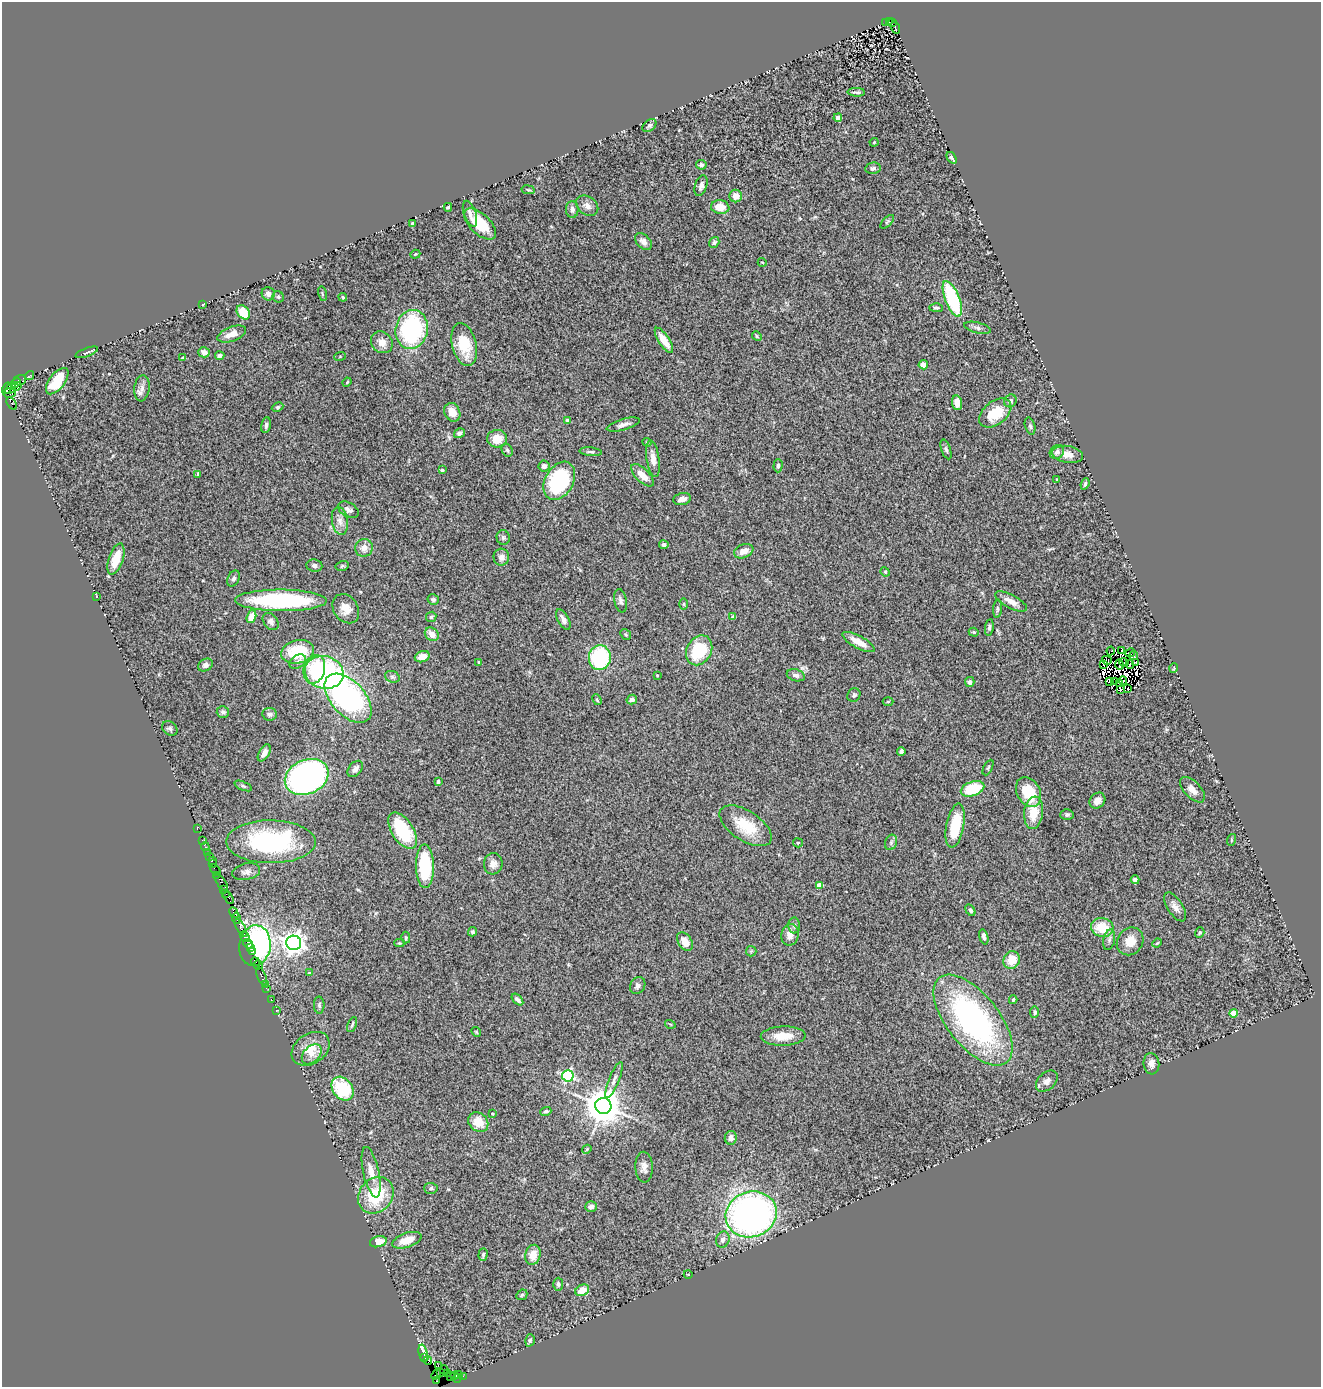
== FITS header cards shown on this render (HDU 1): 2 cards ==
NAXIS1  =                 1319
NAXIS2  =                 1385

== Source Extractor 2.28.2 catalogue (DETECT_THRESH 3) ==
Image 1319 x 1385 px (HDU 1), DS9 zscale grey, 1 PNG px = 1 image px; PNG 1323 x 1389 px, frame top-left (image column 1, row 1385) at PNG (2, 2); each listed source drawn as its Kron ellipse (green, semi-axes under 4 px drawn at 4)
Background 1.78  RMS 0.11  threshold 0.332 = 3 sigma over >= 5 px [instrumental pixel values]
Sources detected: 292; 14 with non-positive FLUX_AUTO (blend fragments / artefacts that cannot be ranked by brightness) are neither listed nor drawn; the other 278 listed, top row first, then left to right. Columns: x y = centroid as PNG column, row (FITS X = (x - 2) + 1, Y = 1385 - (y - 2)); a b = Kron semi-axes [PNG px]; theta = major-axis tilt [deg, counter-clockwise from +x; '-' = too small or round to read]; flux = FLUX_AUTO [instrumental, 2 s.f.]
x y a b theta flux
886 22 4 2 - 160
889 22 4 2 - 220
892 23 4 2 - 430
896 28 6 2 -72 320
856 92 9 3 -1 15
838 118 4 4 - 34
649 125 8 5 39 16
874 142 4 4 - 7.3
952 158 6 3 -54 16
701 165 5 5 - 20
873 168 8 5 9 17
701 186 10 6 72 30
528 190 7 3 -8 9.3
736 196 6 6 - 67
587 206 12 9 -36 47
448 207 4 3 - 12
720 207 9 7 -7 96
572 209 8 6 -89 31
470 214 13 6 -71 36
887 222 8 4 44 12
412 224 4 3 - 20
480 224 20 10 -43 200
643 241 10 6 -46 33
714 242 6 5 - 16
415 254 5 4 - 7.4
762 262 4 3 - 5.2
268 294 7 6 - 32
322 294 7 3 -77 8.6
278 297 6 5 - 13
343 297 4 3 - 9.6
952 299 19 7 -68 620
203 304 3 2 - 4.7
936 308 6 4 -1 13
243 312 8 5 -52 170
977 328 13 5 -14 21
412 329 20 16 78 920
232 334 15 7 20 70
757 336 5 4 - 8.9
664 340 15 5 -57 110
382 342 12 10 -44 68
464 344 22 12 -76 230
87 352 12 3 21 18
204 352 6 5 - 39
220 356 5 4 - 21
340 356 6 4 20 7.8
183 358 4 3 - 18
923 365 4 4 - 57
30 375 5 2 - 17
20 380 6 5 - 340
57 381 15 7 53 210
347 382 5 3 - 6.6
15 383 5 3 - 450
17 386 5 3 - 190
7 388 6 2 63 320
142 388 13 7 83 45
10 389 6 3 43 220
9 393 6 4 -2 170
1010 401 7 6 - 26
12 403 7 3 -58 660
957 403 7 5 -81 57
278 407 6 4 26 11
452 412 10 7 -65 89
995 413 18 11 39 210
568 420 4 3 - 23
266 425 8 5 80 21
623 425 17 5 16 38
1030 426 8 5 -74 17
460 433 6 4 33 28
497 439 10 8 3 120
647 442 4 4 - 8.7
946 449 10 4 -71 18
507 450 6 5 - 13
591 452 11 4 -5 16
1057 452 8 6 44 24
1068 454 15 8 -9 75
653 459 18 6 -82 64
544 466 5 5 - 36
778 466 6 4 89 14
442 470 3 3 - 18
198 474 4 4 - 11
642 475 14 6 -45 79
1057 479 3 2 - 5.7
559 481 20 14 60 760
1085 484 6 3 69 12
682 499 9 6 14 37
348 510 11 7 -30 34
340 521 14 8 -81 51
503 538 7 6 - 18
664 545 5 4 - 18
364 548 9 8 - 51
744 551 10 6 22 56
501 557 8 8 - 43
116 559 16 7 71 160
314 566 8 6 -7 21
342 566 6 5 - 12
885 572 5 4 - 9.4
233 579 8 5 63 19
96 596 3 2 - 5.7
433 599 5 5 - 15
281 600 46 10 -1 940
620 601 12 6 -78 29
1011 601 17 6 -27 65
684 604 5 3 - 7.8
346 609 16 12 -55 78
997 609 9 4 86 16
251 617 6 4 72 95
431 617 5 5 - 16
733 617 4 3 - 27
563 619 11 5 -61 34
271 621 9 6 -51 27
989 627 8 4 80 16
974 632 5 4 - 9.5
432 634 7 6 - 71
626 634 6 5 - 11
858 642 18 6 -29 93
699 650 16 12 59 370
1122 650 3 3 - 13
1111 651 4 2 - 4.8
298 652 16 11 11 330
1130 653 5 2 - 10
1134 655 4 3 - 8.1
422 657 8 5 18 79
600 658 12 11 - 690
1107 660 5 4 - 5.2
298 662 9 6 33 25
479 662 4 3 - 6.9
1124 662 5 2 - 3.8
1136 663 3 2 - 2.1
1130 664 4 2 - 24
205 665 8 6 30 24
1104 665 3 2 - 9.2
1119 665 5 3 - 21
1174 668 5 2 - 5.2
314 669 14 10 74 190
324 672 19 16 -14 1300
657 675 4 3 - 5.4
796 675 9 5 -16 23
392 677 7 5 -20 17
1109 681 3 2 - 5.7
1115 681 4 2 - 7
1123 681 4 3 - 12
970 682 5 5 - 24
1120 683 2 2 - 6.2
1120 689 4 3 - 14
1127 689 2 2 - 6.2
854 695 7 6 - 18
348 698 29 17 -48 1700
597 700 5 3 - 9.1
632 700 5 5 - 34
888 702 5 3 - 7.4
223 712 6 6 - 19
270 714 7 6 - 27
170 729 8 6 -37 20
901 751 4 4 - 23
264 753 9 5 60 44
988 767 8 3 63 11
355 769 9 6 48 35
307 777 23 17 24 2600
438 782 4 3 - 12
243 786 9 4 -22 14
972 789 12 7 19 300
1192 790 16 8 -47 56
1028 792 16 11 -60 270
1097 801 9 7 46 47
1034 813 16 9 83 160
1067 814 6 5 - 15
746 826 29 15 -33 240
955 826 22 9 79 280
197 829 3 2 - 20
403 831 20 10 -57 490
202 840 3 2 - 6.1
1231 840 6 4 73 8.3
271 842 44 21 0 1100
891 842 8 6 70 20
798 843 5 4 - 12
205 847 4 3 - 86
207 852 3 2 - 62
210 857 3 3 - 130
213 860 2 2 - 53
213 864 2 2 - 15
493 864 10 9 - 52
425 866 22 9 -89 520
216 870 6 3 -51 110
246 872 14 8 11 41
217 875 2 2 - 87
1135 880 4 4 - 23
221 882 10 3 -55 520
819 885 4 4 - 140
224 890 4 2 - 63
226 894 3 2 - 150
228 898 7 3 -58 270
1175 907 16 7 -58 47
970 910 6 4 -58 17
234 913 6 3 -61 470
236 918 5 3 - 130
794 925 8 6 89 18
241 928 10 3 -59 760
1102 928 11 9 -13 200
473 932 4 4 - 13
1200 932 5 4 - 9.9
790 935 11 8 79 63
245 937 6 3 -49 380
984 937 8 4 -75 26
406 938 6 4 89 11
1109 940 10 5 77 25
1130 941 15 12 53 110
685 942 10 6 -57 88
294 943 7 7 - 5200
399 943 5 4 - 7.4
1157 943 5 3 - 7.5
248 944 5 3 - 510
255 946 20 15 81 1600
250 948 4 3 - 470
751 951 5 5 - 10
252 952 3 3 - 150
1012 960 9 8 - 120
255 962 4 3 - 92
258 965 4 2 - 46
309 973 4 3 - 6.4
261 976 9 3 -67 200
265 984 2 2 - 69
638 985 9 7 56 30
266 988 2 2 - 120
271 999 3 2 - 76
517 1000 7 3 -45 22
1013 1000 4 3 - 10
319 1005 8 5 -88 15
276 1011 3 2 - 100
1035 1012 5 4 - 15
1234 1013 4 4 - 150
973 1020 54 26 -51 1900
670 1024 5 3 - 6.5
352 1025 8 3 67 9.9
476 1032 5 4 - 8.6
783 1036 22 9 2 130
311 1049 20 15 34 140
312 1054 12 8 47 50
1151 1064 10 8 -83 38
568 1076 6 5 - 1100
614 1080 19 5 68 37
1047 1081 13 8 43 45
343 1089 13 9 -54 440
603 1106 8 8 - 21000
546 1111 6 4 18 15
492 1114 3 3 - 7.8
478 1122 11 9 -41 120
731 1138 7 6 - 31
587 1149 5 3 - 6.9
644 1167 15 8 -87 49
371 1172 26 8 -78 94
431 1188 6 5 - 16
376 1195 19 16 51 350
591 1207 6 5 - 31
751 1214 26 22 18 3200
407 1240 15 7 19 120
723 1240 8 6 72 32
378 1242 8 5 15 110
483 1255 6 4 87 15
533 1255 10 7 75 83
688 1274 4 3 - 5.1
558 1284 6 5 - 14
582 1290 7 5 26 92
522 1295 6 4 44 11
530 1340 6 4 74 13
423 1353 9 3 -76 190
425 1358 3 2 - 160
428 1361 4 3 - 94
438 1365 3 2 - 130
444 1370 4 2 - 150
441 1372 3 2 - 27
447 1373 2 2 - 100
436 1374 5 3 - 220
454 1375 4 2 - 130
458 1375 4 2 - 92
450 1376 2 2 - 45
463 1376 3 2 - 55
457 1378 4 3 - 110
437 1381 4 3 - 87
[14 non-positive-flux detections neither listed nor drawn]